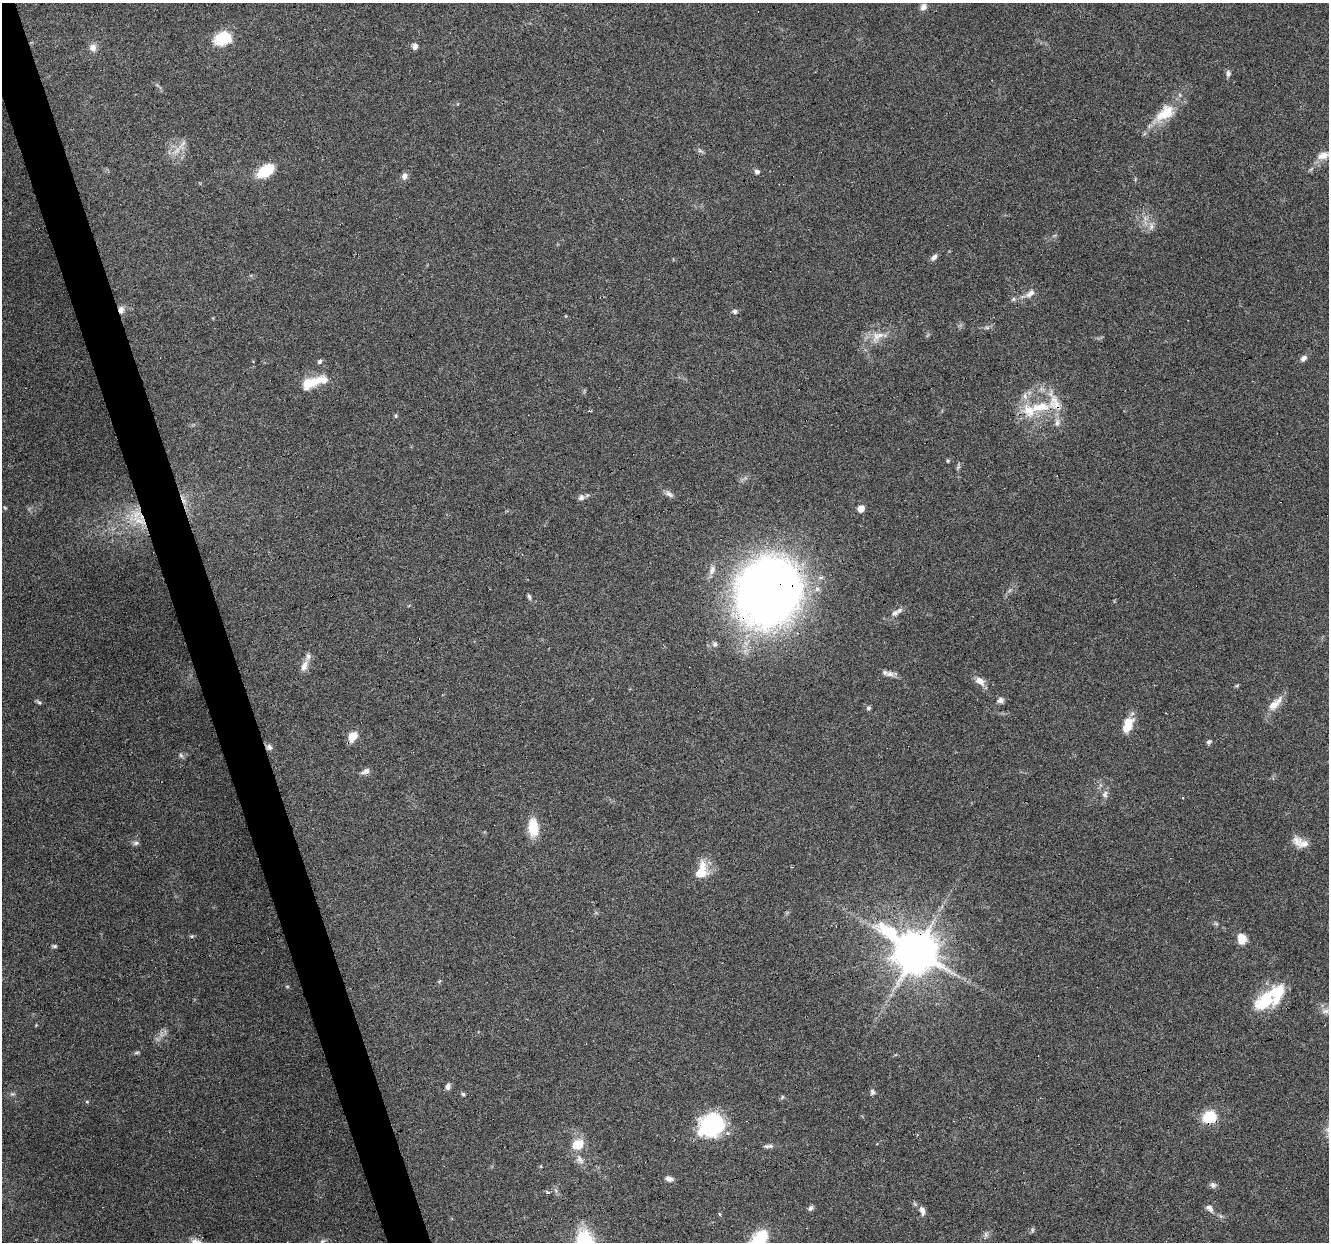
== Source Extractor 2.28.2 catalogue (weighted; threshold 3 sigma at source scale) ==
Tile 11 of 4 x 4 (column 3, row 3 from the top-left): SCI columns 2654-3980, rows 1348-2587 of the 5306 x 5122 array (HDU 1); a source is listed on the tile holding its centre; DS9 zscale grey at full resolution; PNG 1331 x 1244 px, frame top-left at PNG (2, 3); no overlay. Shown black and unused: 3% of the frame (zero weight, under 3 of 6 exposures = <1% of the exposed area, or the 3 px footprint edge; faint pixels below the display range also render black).
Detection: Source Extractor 2.28.2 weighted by HDU 2 'WHT'; one run over the whole footprint, this tile lists its part. Background 0.0592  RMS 0.004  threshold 0.0164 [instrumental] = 3 sigma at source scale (4.09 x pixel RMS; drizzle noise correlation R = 1.36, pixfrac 0.8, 0.0396/0.0396 arcsec/px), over >= 5 px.
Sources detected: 99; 2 too faint to see at this stretch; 2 cosmic-ray / hot-pixel residue — not listed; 7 inside a brighter listed object's ellipse — not listed separately; the other 88 listed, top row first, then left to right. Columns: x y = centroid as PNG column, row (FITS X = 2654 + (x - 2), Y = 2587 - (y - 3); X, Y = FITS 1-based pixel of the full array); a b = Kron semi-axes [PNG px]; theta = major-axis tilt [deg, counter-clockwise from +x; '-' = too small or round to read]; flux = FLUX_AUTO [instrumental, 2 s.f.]
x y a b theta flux
923 7 9 7 61 1.9
223 38 15 11 22 16
415 46 7 6 - 1.6
93 47 9 9 - 2.3
1228 73 9 6 81 1.1
1165 113 32 17 37 11
182 145 19 8 67 3.4
700 150 7 4 -44 0.82
1323 155 17 10 18 3.5
265 171 16 10 33 14
757 172 6 5 - 1.2
404 176 9 8 - 1.5
1151 226 9 6 -70 1.6
934 257 9 6 42 1.4
1030 293 17 8 38 2.7
1013 299 6 5 - 0.69
121 310 9 7 -89 1.9
735 311 6 6 - 1
987 328 7 4 -1 0.73
876 337 16 8 75 3.5
1303 358 9 6 42 1.6
320 361 7 5 47 0.74
313 382 35 10 16 9.2
1025 396 12 6 -72 1.8
1040 407 31 13 8 12
396 416 6 4 70 0.53
1057 422 11 7 -89 2
948 461 5 4 - 0.46
958 467 7 4 45 0.68
669 494 12 6 -36 1.4
581 497 9 7 43 1.3
5 508 5 4 - 0.42
861 508 7 7 - 2.6
139 520 26 11 -27 8.8
768 592 72 63 64 260
529 597 9 4 -71 0.77
895 613 10 7 34 1.8
715 644 7 6 - 1.1
304 666 15 8 69 2.8
890 674 13 7 -14 2.1
980 681 12 8 -36 3.2
1237 685 6 4 20 0.45
1000 700 9 7 16 1.6
39 702 8 4 -35 0.65
1275 704 24 10 45 4.9
868 708 6 5 - 0.82
1126 728 15 9 46 5.1
353 736 10 8 52 5.3
1209 742 7 5 47 0.77
269 747 7 7 - 1.3
181 755 8 5 -54 0.84
365 771 11 6 21 1.6
1105 794 11 7 79 1.7
533 827 17 10 -86 10
136 843 9 6 2 0.98
1304 844 19 13 -17 4.3
701 871 22 13 77 8.3
192 936 6 5 - 0.49
1242 938 11 9 -73 4.6
54 946 7 4 -1 0.62
915 951 15 12 -34 1400
1265 1000 33 19 45 16
1325 1011 13 6 10 2
36 1025 4 4 - 0.29
137 1053 8 4 9 0.6
448 1086 8 6 76 1.3
872 1092 8 6 -88 0.96
12 1094 8 5 11 0.84
463 1094 5 4 - 0.65
782 1097 7 4 54 0.49
87 1102 5 3 - 0.4
1209 1117 12 11 - 14
711 1125 26 21 26 34
578 1144 13 10 25 7.4
768 1146 13 5 3 1.1
580 1159 15 9 -59 2.7
669 1179 8 5 -19 2.1
1213 1185 8 7 - 1.2
548 1193 3 3 - 1.2
811 1208 8 6 64 0.94
1209 1208 12 7 -41 1.7
922 1211 13 7 -74 2
719 1214 3 3 - 2.4
1221 1216 7 4 -34 0.71
985 1235 9 4 -81 0.84
762 1237 15 12 -81 8.2
322 1241 8 5 36 0.73
195 1242 16 9 1 2.7
Overlapping masked pixels (flux is a lower limit): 7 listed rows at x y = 121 310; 139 520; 768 592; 269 747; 1242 938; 915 951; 1209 1117
Isophote crosses this tile's border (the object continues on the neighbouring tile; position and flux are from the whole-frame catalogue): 1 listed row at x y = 195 1242